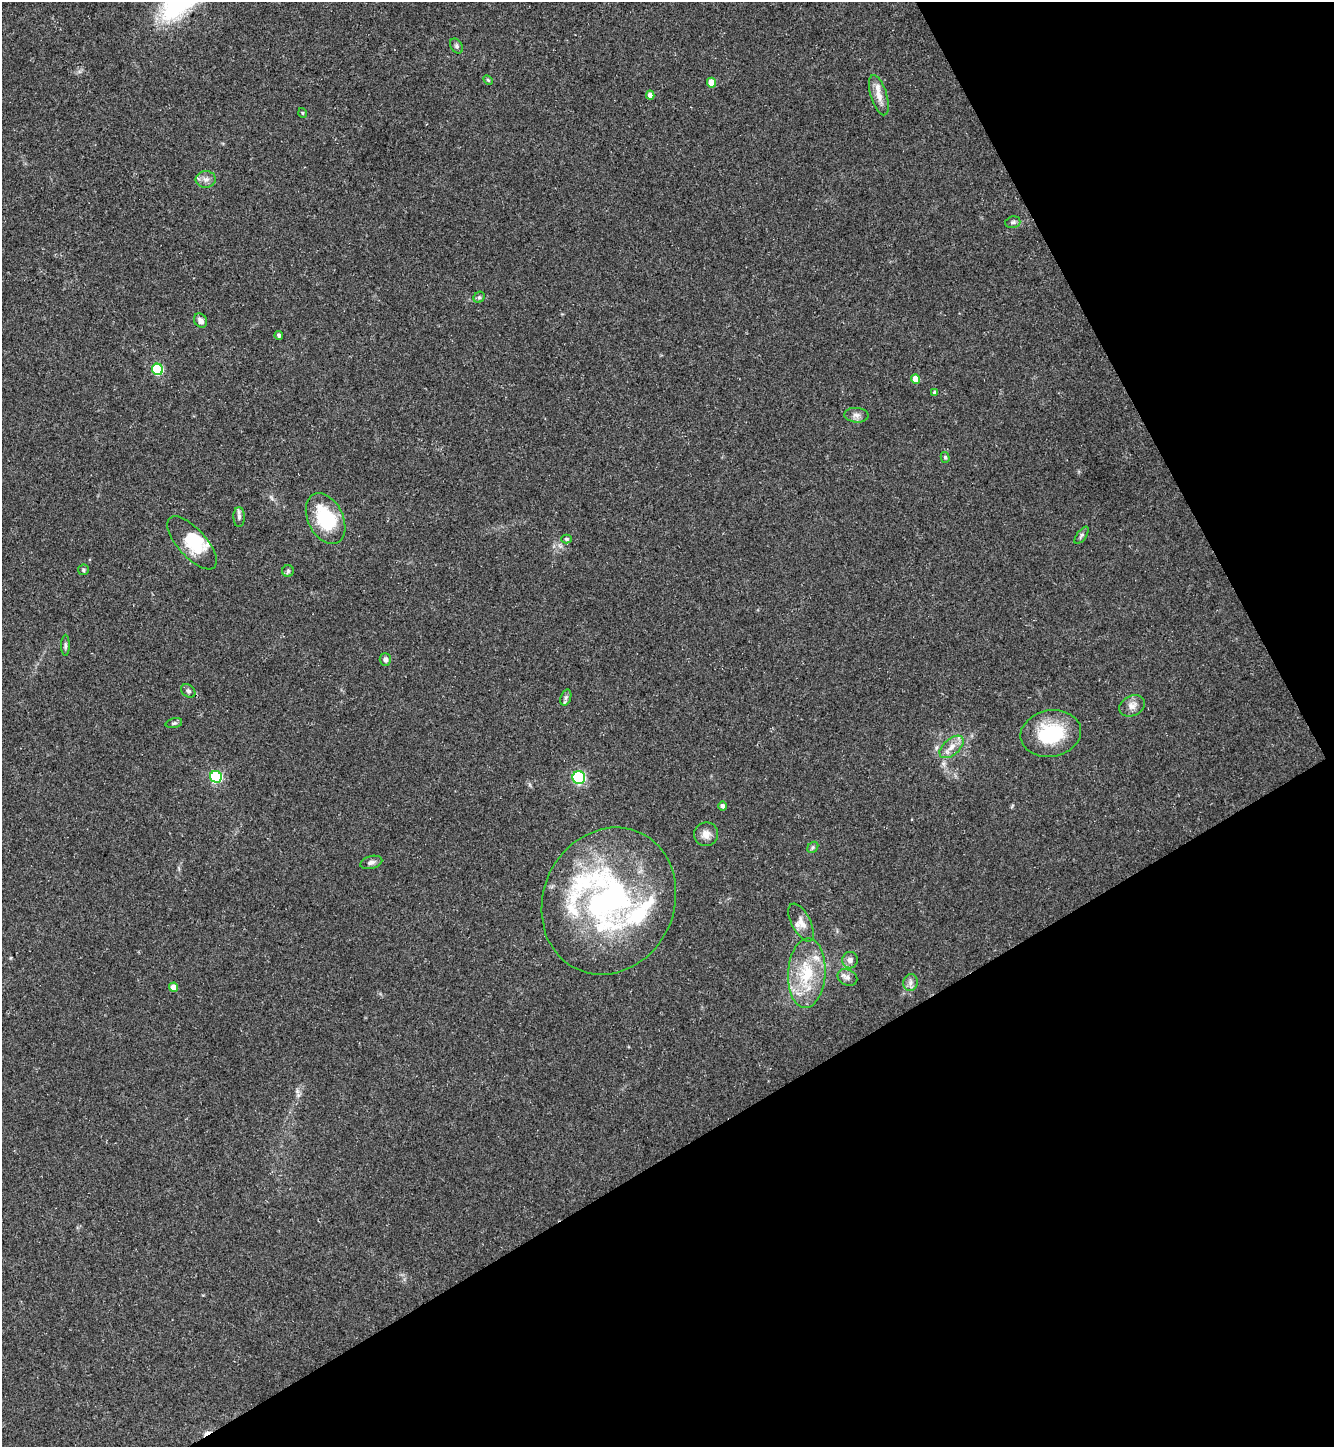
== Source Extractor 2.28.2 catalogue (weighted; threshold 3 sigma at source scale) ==
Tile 12 of 4 x 4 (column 4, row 3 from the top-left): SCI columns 4288-5619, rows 1446-2890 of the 5774 x 5783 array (HDU 1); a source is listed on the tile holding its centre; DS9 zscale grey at full resolution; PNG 1336 x 1449 px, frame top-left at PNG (2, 2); each listed source drawn as its Kron ellipse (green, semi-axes under 4 px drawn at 4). Shown black and unused: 29% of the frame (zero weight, under 3 of 5 exposures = <1% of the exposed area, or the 3 px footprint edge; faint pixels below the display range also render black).
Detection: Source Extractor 2.28.2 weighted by HDU 2 'WHT'; one run over the whole footprint, this tile lists its part. Background 0.0627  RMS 0.0059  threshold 0.0266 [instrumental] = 3 sigma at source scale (4.5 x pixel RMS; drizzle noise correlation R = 1.50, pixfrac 1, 0.05/0.05 arcsec/px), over >= 5 px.
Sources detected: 51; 1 inside a brighter object's white glare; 1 cosmic-ray / hot-pixel residue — neither listed nor drawn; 5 inside a brighter listed object's ellipse — not listed separately; the other 44 listed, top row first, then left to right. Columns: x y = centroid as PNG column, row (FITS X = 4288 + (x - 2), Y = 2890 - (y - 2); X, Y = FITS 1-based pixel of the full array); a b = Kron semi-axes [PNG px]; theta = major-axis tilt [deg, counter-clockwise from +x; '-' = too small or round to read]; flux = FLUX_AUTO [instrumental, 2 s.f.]
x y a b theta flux
457 46 8 5 -54 1.3
488 80 6 3 -45 0.63
712 83 5 4 - 9.1
650 95 4 4 - 3.9
879 95 21 8 -72 6.4
303 113 5 3 - 0.51
206 179 10 8 4 3
1013 222 8 5 15 1.3
479 297 6 5 - 1.1
200 321 7 6 - 2.6
279 335 4 3 - 1.4
158 369 6 5 - 54
916 379 5 4 - 9.1
935 393 4 3 - 1.2
856 415 12 7 -4 2.7
945 457 5 4 - 0.94
239 517 10 5 -90 1.8
326 519 27 17 -64 34
1082 535 10 4 54 1.3
566 539 5 4 - 1
192 543 33 14 -48 17
83 570 5 5 - 0.98
288 571 6 5 - 1.1
65 645 11 4 -90 1.3
385 659 6 5 - 1.9
188 691 8 6 -40 1.4
566 698 8 5 70 1.5
1132 706 13 10 28 4.1
174 723 8 4 14 1.1
1051 733 30 23 9 35
952 747 14 8 41 5.2
216 777 6 5 - 76
579 777 6 6 - 53
723 806 5 4 - 1.9
706 834 12 11 - 4.3
813 847 6 4 47 0.98
371 862 11 6 15 2.3
609 901 75 65 64 170
801 922 21 9 -63 5
850 960 8 8 - 2.7
807 973 35 18 87 27
847 977 10 7 -24 2.7
910 982 8 7 - 2.4
174 987 4 4 - 7.2